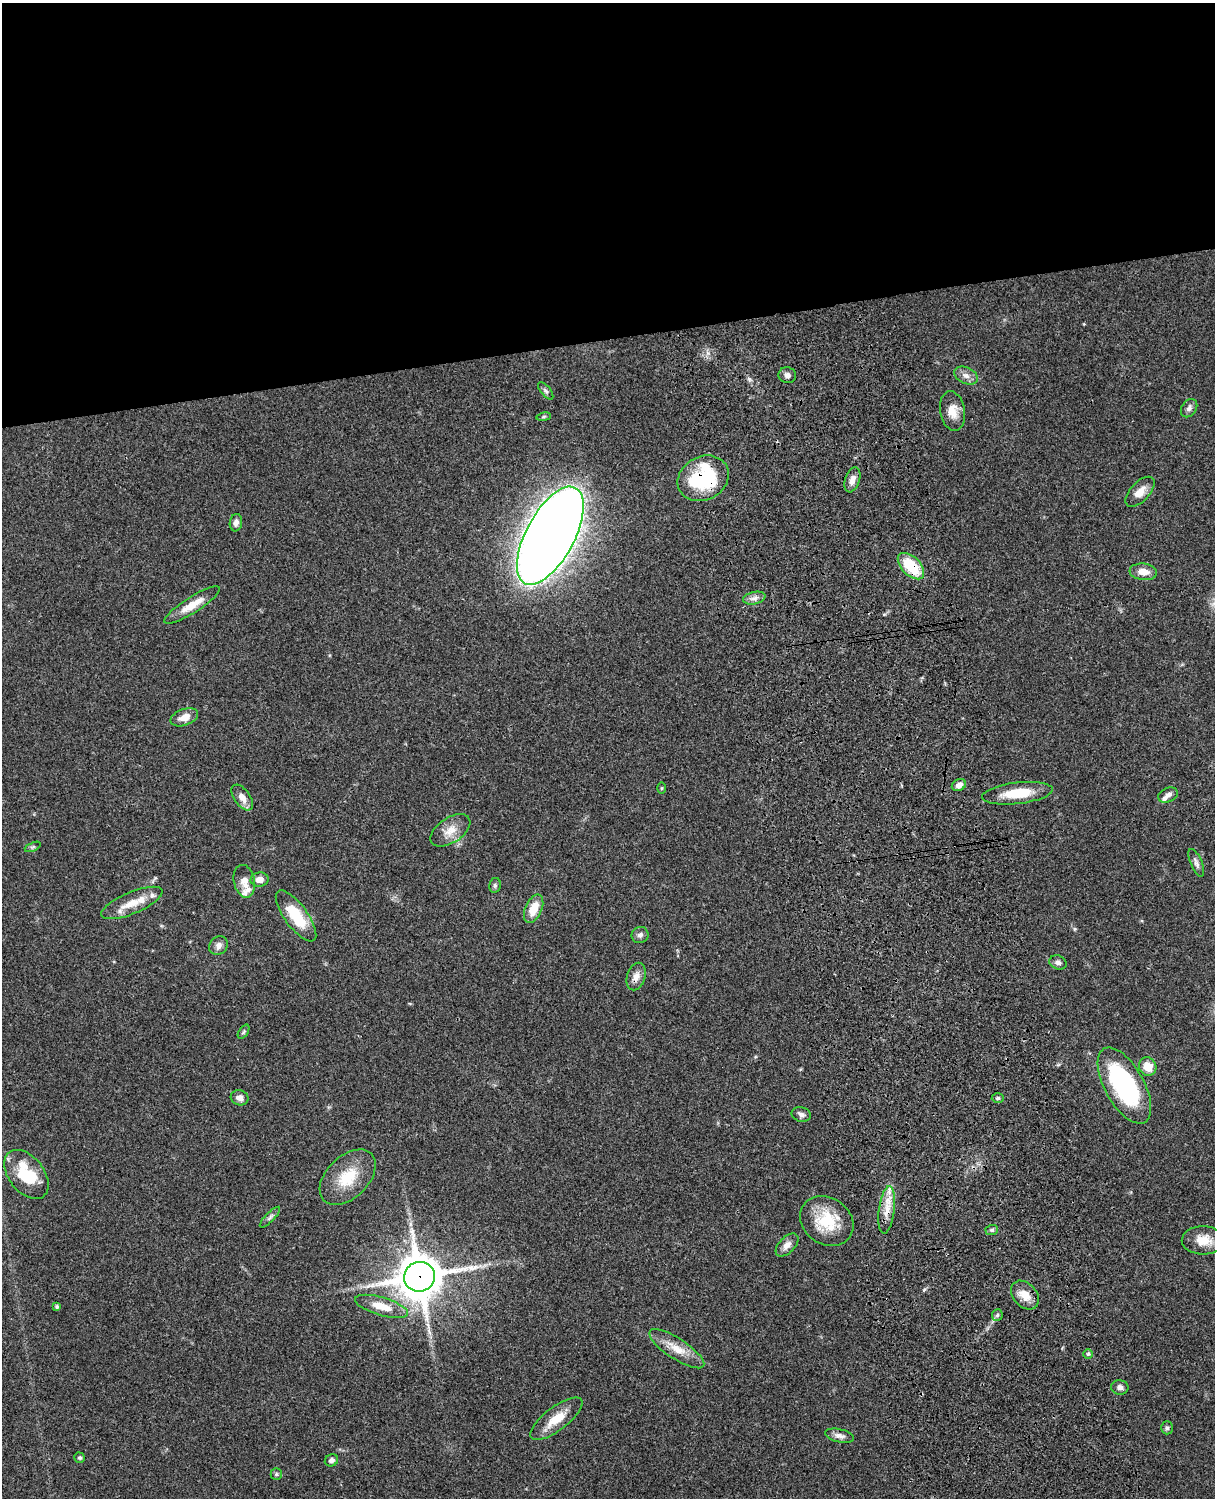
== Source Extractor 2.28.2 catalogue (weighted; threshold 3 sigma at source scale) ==
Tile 2 of 4 x 3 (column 2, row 1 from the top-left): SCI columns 1334-2546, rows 3269-4764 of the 5089 x 4926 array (HDU 1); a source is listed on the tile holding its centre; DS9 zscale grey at full resolution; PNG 1217 x 1500 px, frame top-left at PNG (2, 3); each listed source drawn as its Kron ellipse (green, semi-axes under 4 px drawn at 4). Shown black and unused: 23% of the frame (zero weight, under 3 of 4 exposures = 6% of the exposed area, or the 3 px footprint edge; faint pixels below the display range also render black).
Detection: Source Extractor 2.28.2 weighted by HDU 2 'WHT'; one run over the whole footprint, this tile lists its part. Background 0.076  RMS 0.0058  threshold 0.0261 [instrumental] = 3 sigma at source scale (4.5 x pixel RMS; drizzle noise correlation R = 1.50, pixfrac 1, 0.05/0.05 arcsec/px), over >= 5 px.
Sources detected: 68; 6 inside a brighter listed object's ellipse — not listed separately; the other 62 listed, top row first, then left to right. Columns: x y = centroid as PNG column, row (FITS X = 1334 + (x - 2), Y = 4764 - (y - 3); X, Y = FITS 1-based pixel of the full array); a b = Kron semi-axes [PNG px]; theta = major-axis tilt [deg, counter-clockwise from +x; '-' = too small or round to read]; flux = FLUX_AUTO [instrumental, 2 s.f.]
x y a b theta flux
787 375 9 8 - 2.4
966 375 12 8 -24 3.4
546 391 10 5 -51 1.4
1189 408 10 7 55 2.1
953 411 20 12 -80 7.5
544 417 7 4 8 0.94
703 478 26 21 28 49
852 480 13 7 71 4
1140 492 18 9 47 5.9
236 523 9 6 81 2.3
550 536 54 24 62 1300
911 566 16 9 -45 23
1143 572 14 8 -6 5.9
754 598 11 6 12 2.8
192 605 32 8 32 9.7
184 717 14 8 19 5.9
959 785 7 5 26 3.5
661 788 5 3 - 0.61
1017 793 35 10 7 17
1168 795 10 7 22 2.3
242 797 15 8 -55 4.8
450 830 22 12 34 7.7
33 847 8 4 22 1
1196 863 15 6 -67 2.2
260 880 9 7 10 4.1
244 881 16 10 -78 5.9
495 885 7 5 78 1.2
132 903 33 11 23 11
534 909 15 8 66 10
296 916 30 11 -54 20
640 935 8 8 - 2
218 945 10 8 44 2.9
1058 962 9 7 -23 2
636 976 14 9 74 4.4
244 1032 8 4 56 0.89
1148 1066 9 8 - 9.2
1124 1086 42 19 -61 87
240 1098 9 7 -19 3.3
998 1098 6 5 - 0.98
801 1114 10 7 -15 2.1
26 1174 28 17 -52 25
348 1177 33 21 45 19
887 1210 24 8 83 7.5
270 1217 14 4 46 1.6
827 1221 28 23 -36 22
992 1230 6 5 - 1.2
1203 1240 21 14 -1 9.8
787 1245 14 8 46 3.7
419 1277 15 15 - 1900
1025 1295 16 11 -47 7.9
381 1306 27 9 -16 9.9
57 1307 4 4 - 1.2
997 1315 6 5 - 1
677 1349 32 10 -33 10
1088 1354 4 4 - 0.85
1120 1387 9 7 -5 2.2
556 1419 31 11 37 12
1167 1428 6 5 - 1.3
839 1436 15 6 -13 3
80 1458 5 5 - 1.1
331 1460 7 5 29 2.1
276 1474 6 5 - 1
Overlapping masked pixels (flux is a lower limit): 5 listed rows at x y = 703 478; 911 566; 636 976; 887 1210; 419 1277